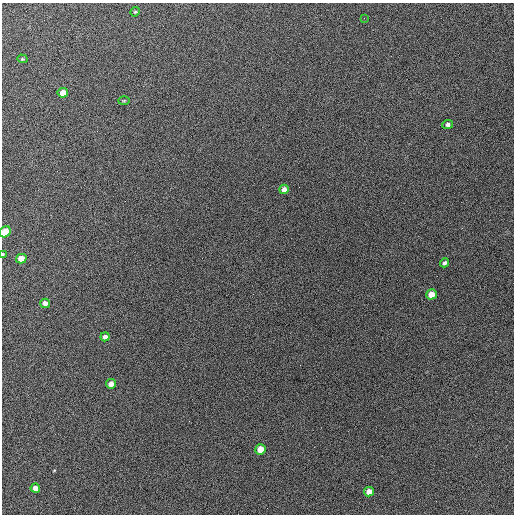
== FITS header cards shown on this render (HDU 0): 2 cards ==
NAXIS1  =                  512 / Axis length
NAXIS2  =                  512 / Axis length

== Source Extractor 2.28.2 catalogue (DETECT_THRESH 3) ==
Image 512 x 512 px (HDU 0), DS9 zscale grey, 1 PNG px = 1 image px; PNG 516 x 516 px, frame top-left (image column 1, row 512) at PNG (2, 3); each listed source drawn as its Kron ellipse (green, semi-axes under 4 px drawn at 4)
Background 726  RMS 28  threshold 83.8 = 3 sigma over >= 5 px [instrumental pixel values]
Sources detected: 18; all 18 listed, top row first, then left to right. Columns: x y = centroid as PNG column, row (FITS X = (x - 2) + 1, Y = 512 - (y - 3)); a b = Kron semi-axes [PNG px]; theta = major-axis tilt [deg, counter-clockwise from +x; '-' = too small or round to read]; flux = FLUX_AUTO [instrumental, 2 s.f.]
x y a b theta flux
135 12 5 4 - 2400
364 18 3 2 - 1700
22 59 5 4 - 2000
63 93 5 5 - 20000
124 101 6 4 2 1800
448 124 5 4 - 4600
284 189 5 4 - 8400
5 232 6 5 - 40000
3 254 3 2 - 3000
21 259 5 4 - 27000
444 263 4 4 - 4400
431 294 5 5 - 22000
45 303 5 4 - 9200
105 337 4 4 - 6800
111 384 5 4 - 13000
260 449 5 5 - 29000
35 488 5 4 - 14000
369 492 5 5 - 15000
At the frame edge (FLAGS 8, measured only in part): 2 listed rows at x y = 5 232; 3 254